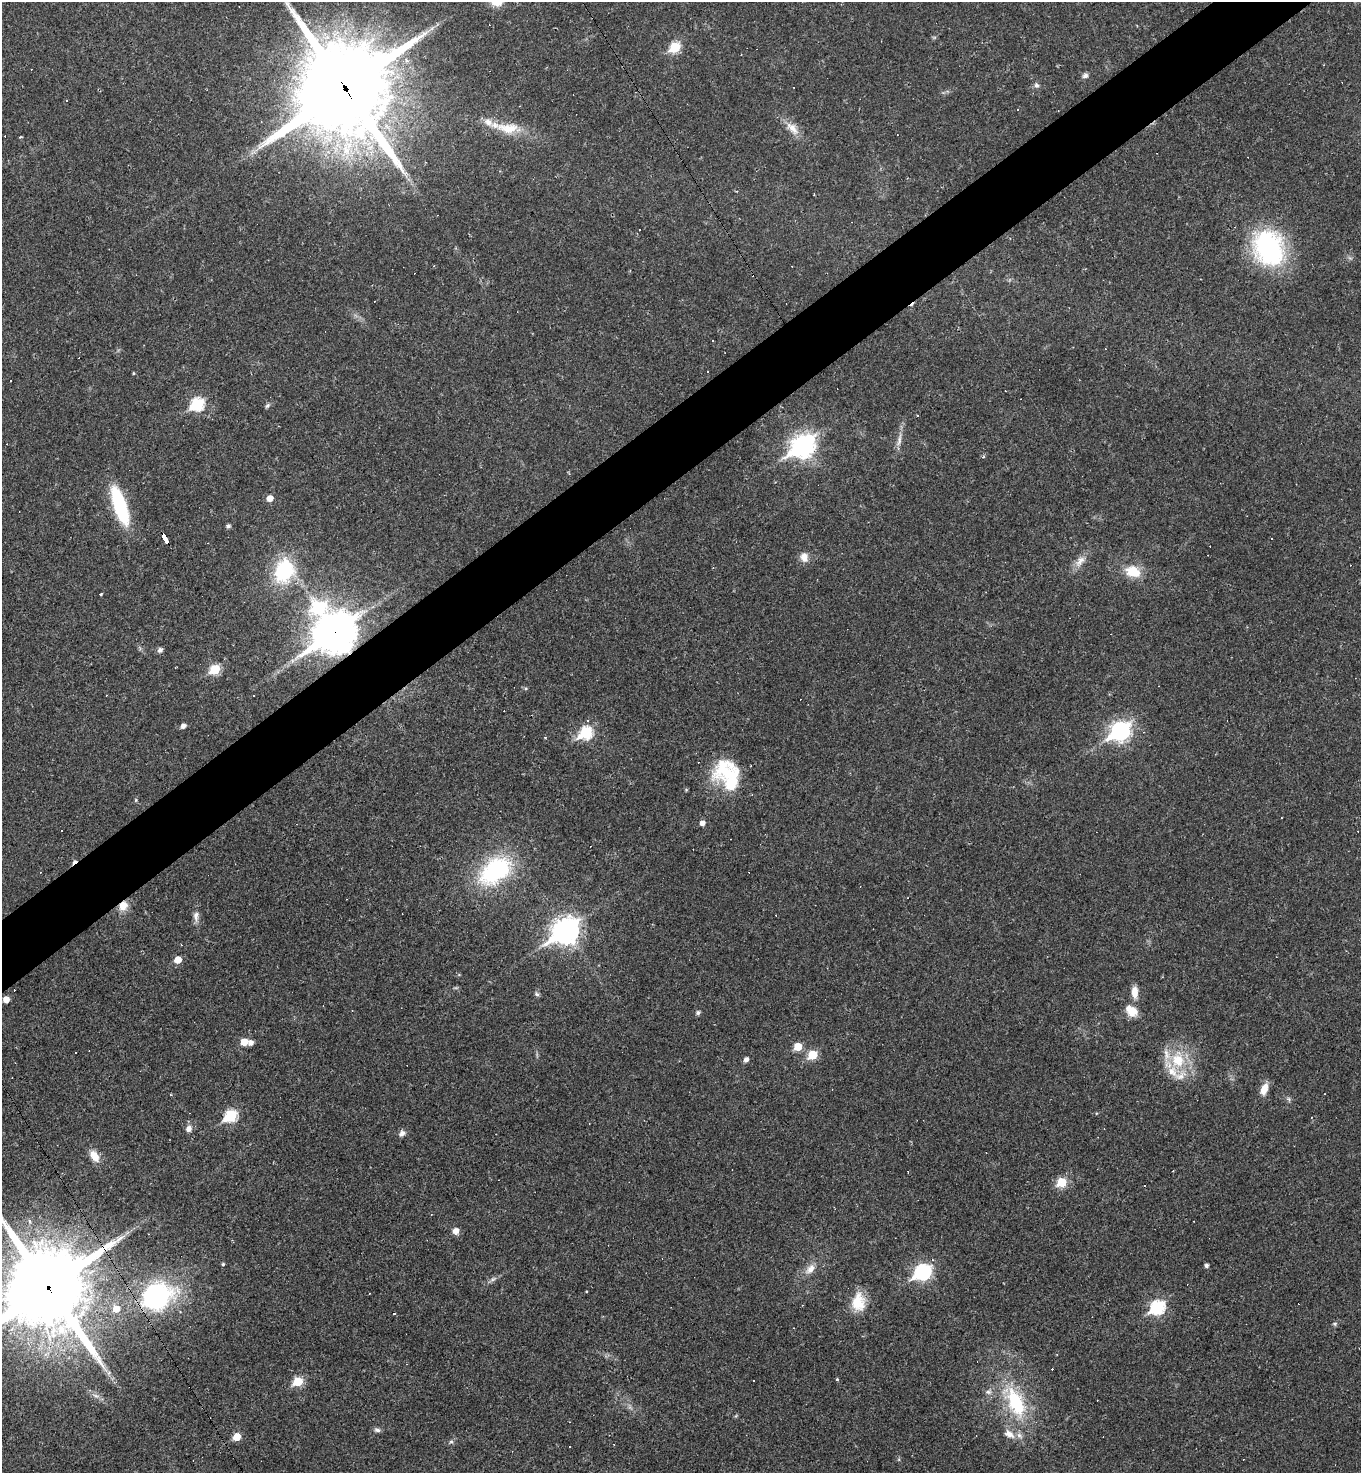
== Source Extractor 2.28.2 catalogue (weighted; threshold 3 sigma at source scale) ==
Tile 10 of 4 x 4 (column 2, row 3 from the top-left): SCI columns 1651-3009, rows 1473-2943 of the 5881 x 5886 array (HDU 1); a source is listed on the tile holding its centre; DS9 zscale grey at full resolution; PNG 1363 x 1475 px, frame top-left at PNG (2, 2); no overlay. Shown black and unused: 5% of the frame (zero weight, under 2 of 3 exposures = <1% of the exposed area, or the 3 px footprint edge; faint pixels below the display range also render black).
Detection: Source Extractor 2.28.2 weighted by HDU 2 'WHT'; one run over the whole footprint, this tile lists its part. Background 0.0191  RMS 0.004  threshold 0.0182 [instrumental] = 3 sigma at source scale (4.5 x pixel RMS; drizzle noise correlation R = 1.50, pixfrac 1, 0.05/0.05 arcsec/px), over >= 5 px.
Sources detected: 144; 45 cosmic-ray / hot-pixel residue — not listed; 8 inside a brighter listed object's ellipse — not listed separately; the other 91 listed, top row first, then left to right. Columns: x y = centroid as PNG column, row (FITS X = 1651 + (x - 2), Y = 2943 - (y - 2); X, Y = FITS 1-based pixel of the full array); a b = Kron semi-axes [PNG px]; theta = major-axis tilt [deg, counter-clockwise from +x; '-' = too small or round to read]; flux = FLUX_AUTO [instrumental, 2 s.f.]
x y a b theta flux
675 47 6 6 - 25
1085 75 7 6 - 1.3
1036 85 8 6 -60 1.1
345 89 33 32 - 6000
1018 109 3 3 - 0.56
508 128 36 14 -5 12
792 128 24 10 -47 5.2
20 137 5 3 - 0.35
253 152 10 4 32 1.3
639 230 3 2 - 0.6
1269 248 32 24 -61 74
713 341 3 2 - 0.42
708 372 3 2 - 0.47
133 373 5 3 - 0.35
197 404 7 6 - 44
267 406 7 5 45 0.84
918 416 3 2 - 0.36
899 440 24 5 79 3
803 446 11 8 35 270
270 498 6 6 - 3.5
120 506 43 13 -71 30
228 526 5 4 - 1.1
165 540 10 4 -58 58
804 557 13 10 -76 3.4
1080 561 19 10 50 4
284 571 27 21 74 30
1133 572 19 13 -19 9.2
100 594 3 3 - 4.6
334 632 17 17 - 1000
160 650 5 5 - 1.6
215 669 6 5 - 20
526 688 5 5 - 0.57
587 720 4 4 - 0.74
183 726 5 4 - 1.7
1120 731 10 8 35 160
586 733 7 6 - 40
545 737 4 3 - 0.34
727 772 42 21 -3 19
686 790 5 3 - 0.38
136 800 5 4 - 0.48
702 823 5 5 - 2.1
495 871 38 24 36 49
123 906 11 9 57 5
196 916 16 7 -86 2.4
565 931 11 9 36 380
178 960 6 5 - 5.3
1135 992 14 7 -87 4.3
537 994 7 5 -59 0.86
6 999 5 5 - 3.4
352 1010 3 2 - 0.22
1132 1011 14 12 77 5.6
698 1013 5 5 - 1
244 1042 5 5 - 6.2
251 1043 5 5 - 2
798 1047 6 5 - 9.4
75 1052 2 2 - 0.31
813 1055 6 5 - 15
746 1059 5 5 - 1.6
1178 1060 27 21 89 17
1264 1089 13 7 70 5.1
170 1095 3 2 - 0.63
1288 1099 8 6 -49 0.93
231 1116 7 6 - 36
189 1129 8 7 - 2
402 1133 9 7 47 1.8
94 1156 16 9 -57 4.6
1062 1182 6 5 - 16
456 1231 6 6 - 2.9
109 1245 27 10 33 8
223 1264 4 3 - 0.56
1206 1265 4 4 - 1.1
810 1269 16 9 46 3.8
923 1272 9 7 34 84
493 1279 9 5 31 1.3
48 1288 29 28 - 4400
157 1296 23 19 26 86
858 1302 22 15 87 9.8
1157 1307 8 7 - 55
116 1309 7 7 - 4.9
393 1314 3 3 - 1.5
1335 1324 7 5 7 0.67
837 1379 4 4 - 0.4
298 1381 6 5 - 17
988 1392 9 7 6 1.6
96 1396 9 4 -19 1
1015 1402 46 21 -64 31
377 1430 8 6 -10 1.2
1009 1434 15 9 -38 3.7
237 1437 6 5 - 7.7
451 1442 6 4 0 0.68
570 1447 3 3 - 0.51
Overlapping masked pixels (flux is a lower limit): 7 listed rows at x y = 345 89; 165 540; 334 632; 123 906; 109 1245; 48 1288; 157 1296
Isophote crosses this tile's border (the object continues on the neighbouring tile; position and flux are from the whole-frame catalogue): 2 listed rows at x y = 345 89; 48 1288